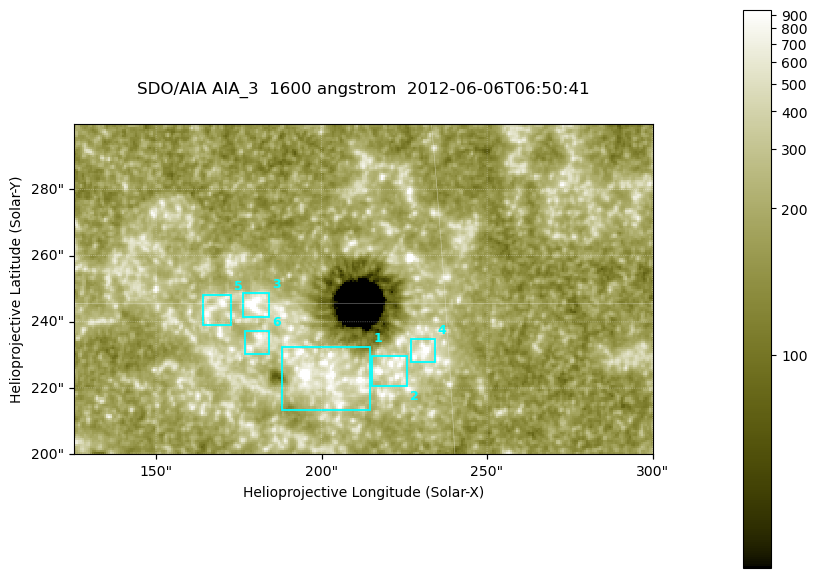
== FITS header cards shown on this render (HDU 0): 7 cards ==
TELESCOP= 'SDO/AIA '
INSTRUME= 'AIA_3   '
WAVELNTH=                 1600
WAVEUNIT= 'angstrom'
DATE-OBS= '2012-06-06T06:50:41.12'
CTYPE1  = 'HPLN-TAN'
CTYPE2  = 'HPLT-TAN'

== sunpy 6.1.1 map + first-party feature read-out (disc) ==
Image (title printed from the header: SDO/AIA AIA_3  1600 angstrom  2012-06-06T06:50:41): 287 x 164 px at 0.609 arcsec/px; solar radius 946 arcsec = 1552 px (partial field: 0.6% of the solar disc is inside the frame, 100% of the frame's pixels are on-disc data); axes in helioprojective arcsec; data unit not stated in the header (colour bar unlabelled)
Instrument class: DISC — disc imager (sunpy class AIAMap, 1600 A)
Bright regions (active regions / flare kernels): reference = the on-disc median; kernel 3 px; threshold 5 sigma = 332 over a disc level ~183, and >= 1.15x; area >= 47 px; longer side >= 3 px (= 1.8 arcsec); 6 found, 6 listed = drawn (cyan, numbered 1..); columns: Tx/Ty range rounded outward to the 2 arcsec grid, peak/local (2 s.f.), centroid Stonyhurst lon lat
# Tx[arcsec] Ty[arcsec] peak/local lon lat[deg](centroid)
1 188..216 212..232 11 +13 +14
2 214..226 220..230 5.9 +14 +14
3 176..184 240..250 8 +11 +15
4 226..234 228..236 6.8 +14 +14
5 164..174 238..248 5.2 +11 +15
6 176..184 230..238 4.9 +11 +14